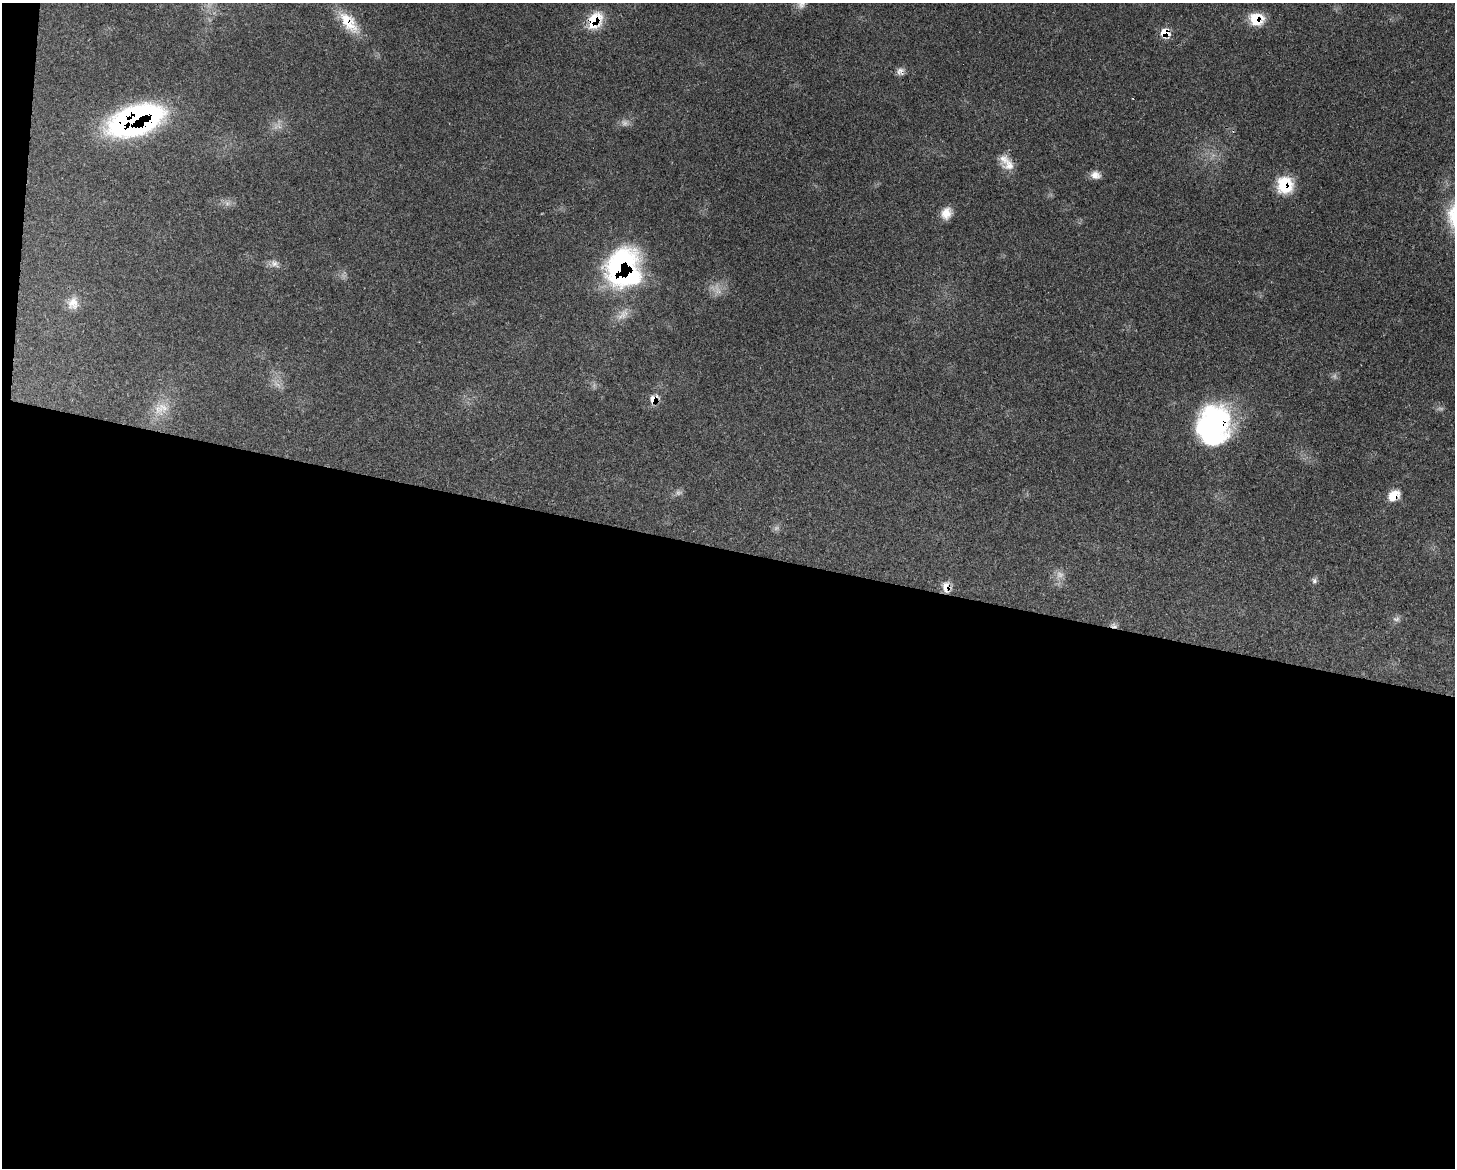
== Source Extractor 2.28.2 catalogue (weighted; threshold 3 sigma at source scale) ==
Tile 10 of 3 x 4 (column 1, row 4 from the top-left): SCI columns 298-1750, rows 82-1247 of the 4841 x 4829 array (HDU 1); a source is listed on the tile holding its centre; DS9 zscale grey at full resolution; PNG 1457 x 1170 px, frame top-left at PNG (2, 3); no overlay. Shown black and unused: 54% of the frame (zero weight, under 3 of 4 exposures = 9% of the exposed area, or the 3 px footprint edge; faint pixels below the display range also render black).
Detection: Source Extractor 2.28.2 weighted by HDU 2 'WHT'; one run over the whole footprint, this tile lists its part. Background 0.44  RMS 0.0075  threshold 0.0338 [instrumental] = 3 sigma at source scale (4.5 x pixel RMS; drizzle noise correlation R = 1.50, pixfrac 1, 0.05/0.05 arcsec/px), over >= 5 px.
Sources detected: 29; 7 too faint to see at this stretch — not listed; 1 inside a brighter listed object's ellipse — not listed separately; the other 21 listed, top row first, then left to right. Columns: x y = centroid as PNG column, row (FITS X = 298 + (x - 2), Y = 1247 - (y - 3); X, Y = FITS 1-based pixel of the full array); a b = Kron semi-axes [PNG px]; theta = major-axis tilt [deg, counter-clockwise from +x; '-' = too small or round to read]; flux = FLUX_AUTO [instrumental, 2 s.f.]
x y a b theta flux
1256 19 15 13 -15 18
595 20 20 14 59 23
349 22 34 15 -51 20
1165 33 10 8 -8 12
900 71 12 7 41 3.5
135 120 44 22 19 250
1009 165 17 16 - 9
1095 175 12 9 -16 5.1
1285 185 18 17 - 26
946 213 14 11 74 7.9
274 263 12 8 -34 4.1
622 269 32 28 -89 190
73 303 16 14 -89 8
653 399 13 10 52 7.4
163 408 17 15 2 12
1213 426 41 31 77 140
1394 495 15 11 41 11
1314 580 7 6 - 1.9
946 587 14 10 -81 6.8
1396 619 11 6 9 2.4
1114 626 10 6 -20 2.8
Overlapping masked pixels (flux is a lower limit): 12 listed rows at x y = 1256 19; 595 20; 349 22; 1165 33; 135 120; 1285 185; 622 269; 653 399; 1213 426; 1394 495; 946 587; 1114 626